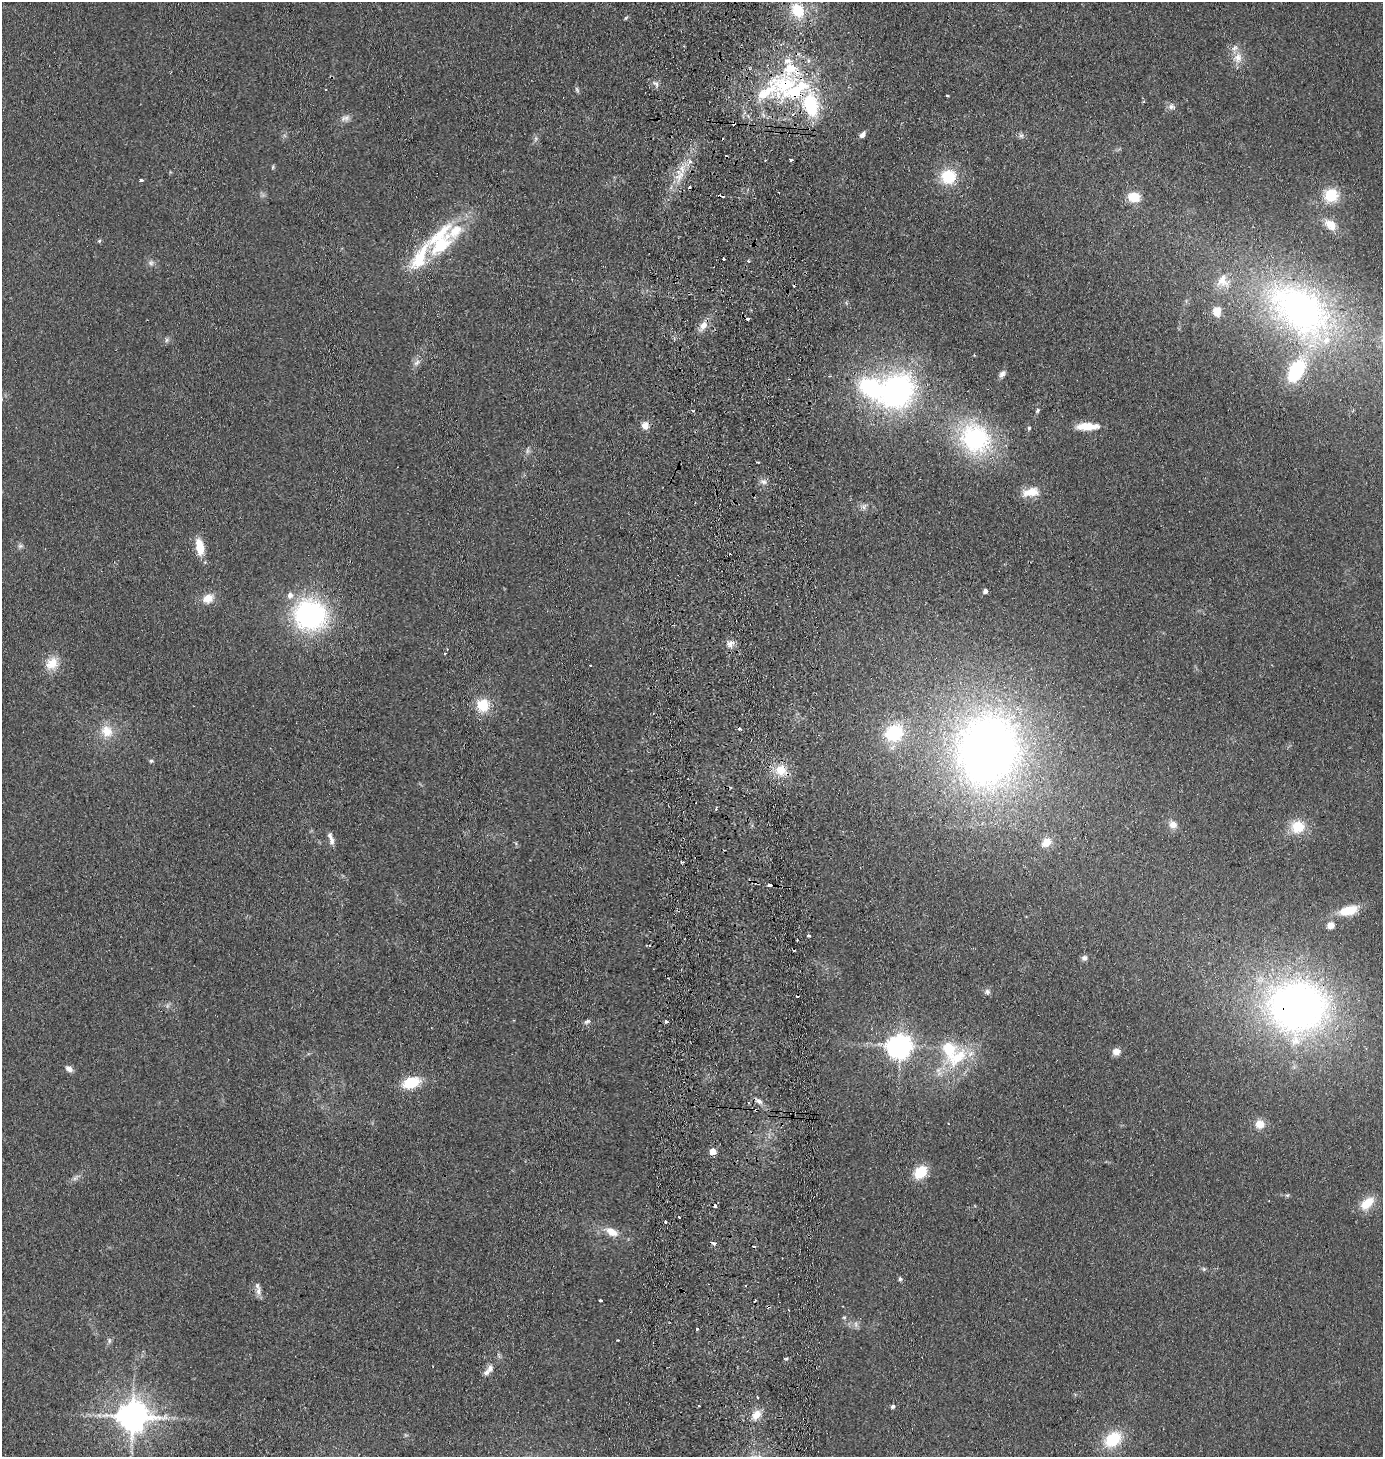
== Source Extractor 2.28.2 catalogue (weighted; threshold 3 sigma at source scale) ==
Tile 5 of 3 x 3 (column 2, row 2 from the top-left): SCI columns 1540-2920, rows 1461-2915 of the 4503 x 4376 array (HDU 1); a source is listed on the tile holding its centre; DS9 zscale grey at full resolution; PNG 1385 x 1459 px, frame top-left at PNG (2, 2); no overlay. Shown black and unused: <1% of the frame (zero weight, under 2 of 3 exposures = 3% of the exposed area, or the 3 px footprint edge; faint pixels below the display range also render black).
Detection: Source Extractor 2.28.2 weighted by HDU 2 'WHT'; one run over the whole footprint, this tile lists its part. Background 0.14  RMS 0.011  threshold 0.0495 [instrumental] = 3 sigma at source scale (4.5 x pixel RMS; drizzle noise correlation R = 1.50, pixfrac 1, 0.05/0.05 arcsec/px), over >= 5 px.
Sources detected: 146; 3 too faint to see at this stretch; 20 cosmic-ray / hot-pixel residue — not listed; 18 inside a brighter listed object's ellipse — not listed separately; the other 105 listed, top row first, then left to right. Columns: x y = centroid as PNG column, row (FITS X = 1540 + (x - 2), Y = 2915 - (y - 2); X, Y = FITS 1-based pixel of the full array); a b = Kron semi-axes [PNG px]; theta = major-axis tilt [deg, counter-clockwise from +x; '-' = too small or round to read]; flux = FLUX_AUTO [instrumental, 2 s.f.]
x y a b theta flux
798 10 17 13 -57 35
626 18 6 4 44 1.5
1238 58 15 13 78 13
656 84 12 6 -53 4
785 85 37 26 23 110
326 89 3 2 - 1.1
577 89 8 5 -63 2.2
947 95 3 2 - 1.4
811 105 26 17 -78 70
1171 107 11 7 -16 4.8
345 118 14 8 16 6.2
733 123 3 3 - 4.2
862 135 7 5 48 5.7
1021 136 7 6 - 3
535 139 7 4 71 2.3
791 160 4 3 - 5.5
273 167 6 4 88 1.4
679 175 19 12 58 19
948 177 14 13 - 44
141 180 4 3 - 4.2
1331 195 15 14 - 33
1134 197 11 9 -12 27
1330 224 17 11 -40 15
99 241 5 5 - 1.7
440 245 35 19 44 62
723 259 3 2 - 2.1
151 263 8 7 - 3.8
1300 310 94 57 -39 450
1217 311 9 8 - 17
748 319 3 3 - 6
703 326 16 9 55 11
166 340 7 4 88 2.2
417 362 12 8 41 5.6
1002 374 10 6 47 4.6
897 391 33 28 49 270
1038 410 7 5 54 2.1
645 425 10 9 - 7.8
1087 426 26 8 0 22
1029 428 5 4 - 1.9
975 438 34 31 -41 150
757 462 4 3 - 2.8
763 481 10 8 -12 4.8
1031 492 23 11 9 18
864 507 9 8 - 4.2
20 546 7 6 - 2.8
200 547 18 8 -79 24
985 591 4 4 - 5.3
208 598 15 12 33 14
310 615 33 30 -15 190
730 644 11 9 16 7.1
52 663 17 14 51 20
590 665 3 2 - 1.1
483 705 13 13 - 30
107 731 18 15 -54 21
894 733 23 20 32 53
988 750 74 62 76 870
151 761 5 5 - 1.9
781 770 16 14 -28 22
1173 825 11 10 - 8.2
1298 827 13 12 - 32
332 841 9 6 88 4.6
1046 842 13 10 42 14
682 862 3 3 - 2.8
769 885 4 3 - 6.8
1348 911 24 11 14 25
1331 925 8 7 - 9.5
809 936 3 3 - 3.6
797 940 3 2 - 1.8
649 946 3 3 - 1.9
1084 958 9 7 18 4.1
987 992 9 8 - 3.5
1298 1007 59 52 -2 640
587 1021 10 6 27 3
666 1022 4 3 - 8.4
900 1046 8 7 - 1100
1116 1052 8 7 - 9.5
958 1057 43 18 39 58
69 1069 9 6 -37 5.6
411 1083 16 10 17 41
759 1101 10 6 -36 4.8
1260 1124 10 10 - 12
713 1151 5 5 - 20
920 1172 14 10 42 31
75 1178 11 6 52 3.9
1287 1195 6 5 - 1.8
1367 1203 20 12 45 21
679 1217 3 3 - 1.6
665 1222 4 3 - 1.4
611 1232 16 9 -26 15
713 1243 6 3 -36 3.5
1204 1269 6 5 - 1.9
900 1279 6 5 - 2.1
258 1291 13 7 87 6.2
601 1301 4 3 - 6.3
844 1317 6 4 0 1.5
697 1329 3 3 - 3
109 1340 8 6 -90 2.8
786 1359 5 3 - 1.5
490 1368 10 7 79 6
757 1397 3 2 - 1
699 1405 3 2 - 1.4
893 1406 5 5 - 2.7
756 1415 14 9 48 12
132 1416 10 9 - 2200
1113 1439 22 16 38 42
Overlapping masked pixels (flux is a lower limit): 4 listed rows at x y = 785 85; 811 105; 733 123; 1298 1007